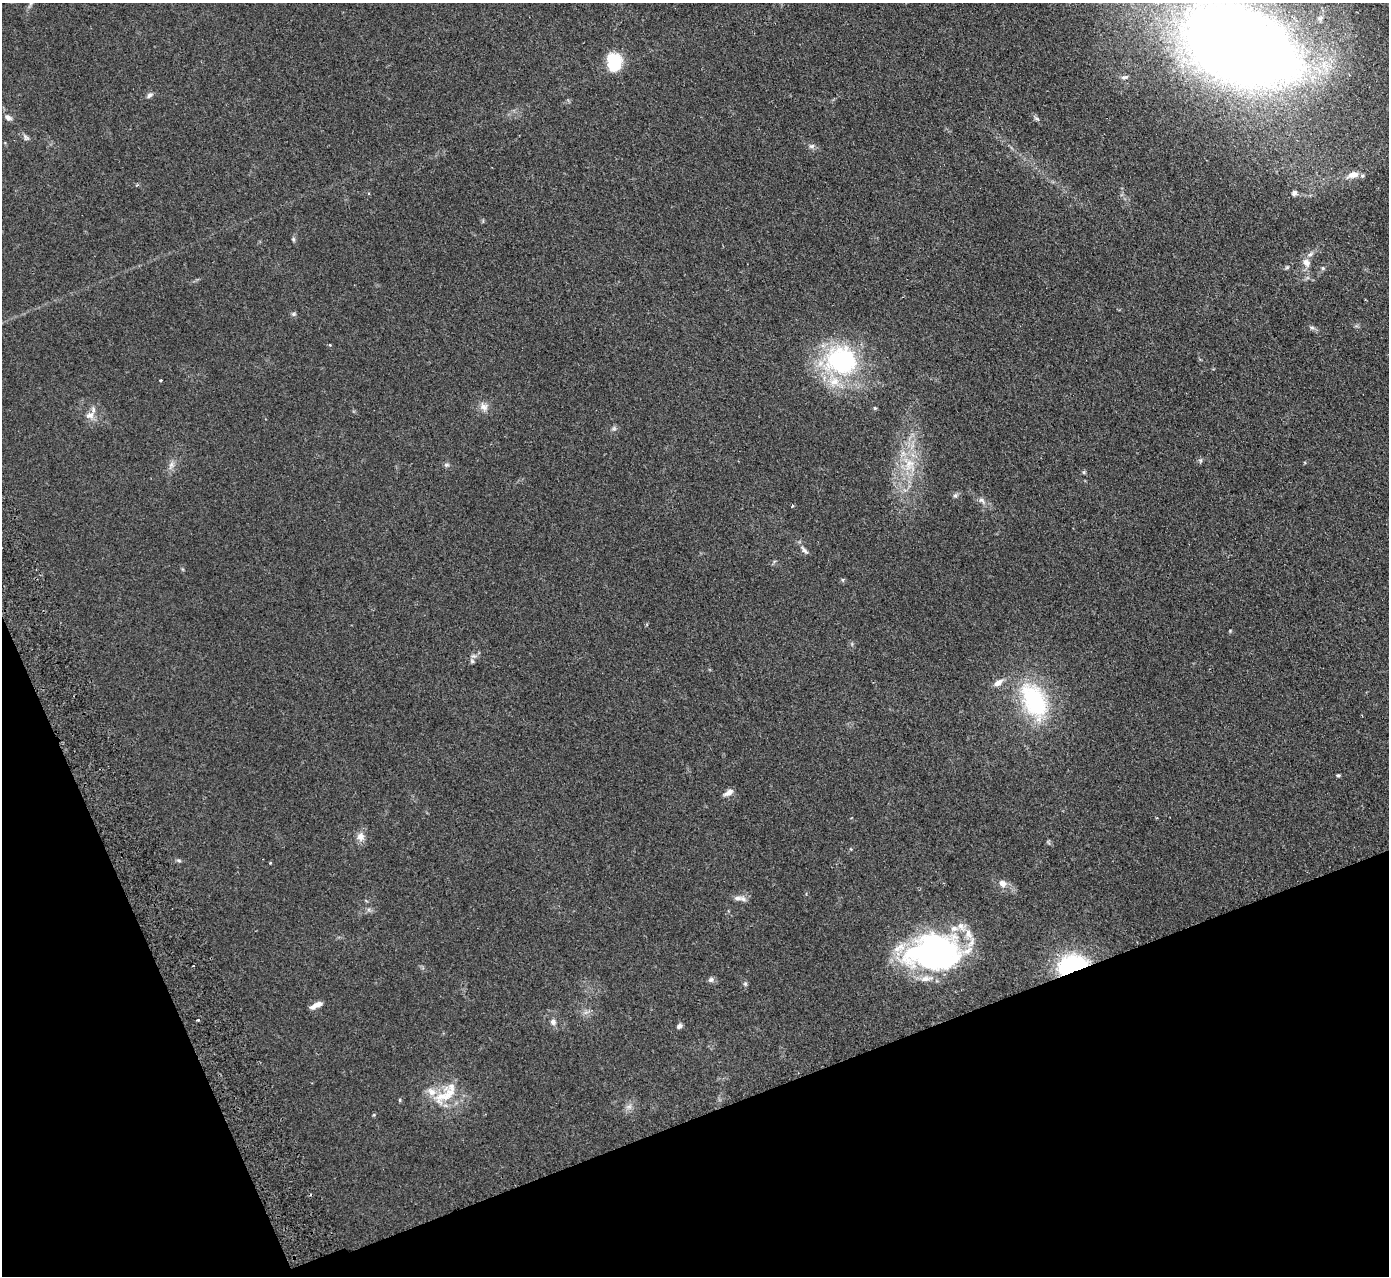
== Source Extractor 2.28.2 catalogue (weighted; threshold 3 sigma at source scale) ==
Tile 14 of 4 x 4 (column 2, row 4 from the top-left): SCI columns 1442-2828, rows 181-1454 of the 5655 x 5585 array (HDU 1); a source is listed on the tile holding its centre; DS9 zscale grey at full resolution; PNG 1391 x 1278 px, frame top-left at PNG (2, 3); no overlay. Shown black and unused: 19% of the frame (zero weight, under 2 of 3 exposures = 3% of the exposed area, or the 3 px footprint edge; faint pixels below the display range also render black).
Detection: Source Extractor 2.28.2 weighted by HDU 2 'WHT'; one run over the whole footprint, this tile lists its part. Background 0.145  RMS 0.01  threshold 0.0452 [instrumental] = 3 sigma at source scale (4.5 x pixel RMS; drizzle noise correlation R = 1.50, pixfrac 1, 0.05/0.05 arcsec/px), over >= 5 px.
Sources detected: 62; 1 inside a brighter object's white glare — not listed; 8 inside a brighter listed object's ellipse — not listed separately; the other 53 listed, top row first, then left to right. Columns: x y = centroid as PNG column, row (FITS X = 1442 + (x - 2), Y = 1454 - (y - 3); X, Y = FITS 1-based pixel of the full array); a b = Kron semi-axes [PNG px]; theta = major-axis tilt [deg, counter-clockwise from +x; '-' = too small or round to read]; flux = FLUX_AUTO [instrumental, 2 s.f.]
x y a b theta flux
1239 44 79 48 -25 1900
614 62 16 12 -84 46
1125 77 10 5 5 2.3
150 95 9 5 42 2.5
8 117 9 6 -37 3.9
1037 119 8 3 -19 1.6
26 137 9 5 -52 2.4
811 146 8 6 15 2.6
1353 175 19 8 16 8.9
1294 193 7 6 - 2.9
293 239 6 5 - 1.5
1306 263 14 9 -58 6.7
1287 267 6 4 19 1.4
1323 268 5 5 - 1.5
293 314 6 5 - 1.7
1312 328 7 4 -1 1.9
330 345 4 3 - 0.79
842 360 42 36 -12 130
161 380 3 3 - 1.2
484 407 13 10 -52 6.5
875 408 4 4 - 1.2
90 415 13 9 8 7
1200 460 6 5 - 1.7
171 465 13 6 71 4.6
446 465 7 5 -18 2
909 465 19 12 66 21
1084 472 5 5 - 1.2
955 496 7 5 50 2
981 500 9 6 -38 3.5
792 506 4 3 - 1.2
804 550 15 5 -48 3.7
843 580 6 4 -71 1.2
1230 631 4 4 - 0.9
472 661 6 5 - 1.9
998 683 11 7 37 6.2
1034 701 52 30 -65 95
1338 775 4 4 - 1.4
728 792 12 6 31 5.2
360 837 12 10 -88 6.6
179 861 7 5 -17 1.7
1002 883 9 7 -48 6.1
737 898 12 7 1 5.3
935 951 62 33 -1 240
1072 965 29 18 16 100
711 980 8 7 - 2.9
745 984 6 5 - 1.7
316 1005 16 5 24 7.2
198 1020 3 2 - 0.95
553 1022 8 7 - 3.8
679 1026 7 5 46 2.7
449 1094 39 19 49 32
400 1100 6 3 -72 0.92
629 1106 7 5 0 2.6
Overlapping masked pixels (flux is a lower limit): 1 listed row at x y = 1072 965
Isophote crosses this tile's border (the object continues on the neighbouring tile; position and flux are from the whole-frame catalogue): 1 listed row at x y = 1239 44